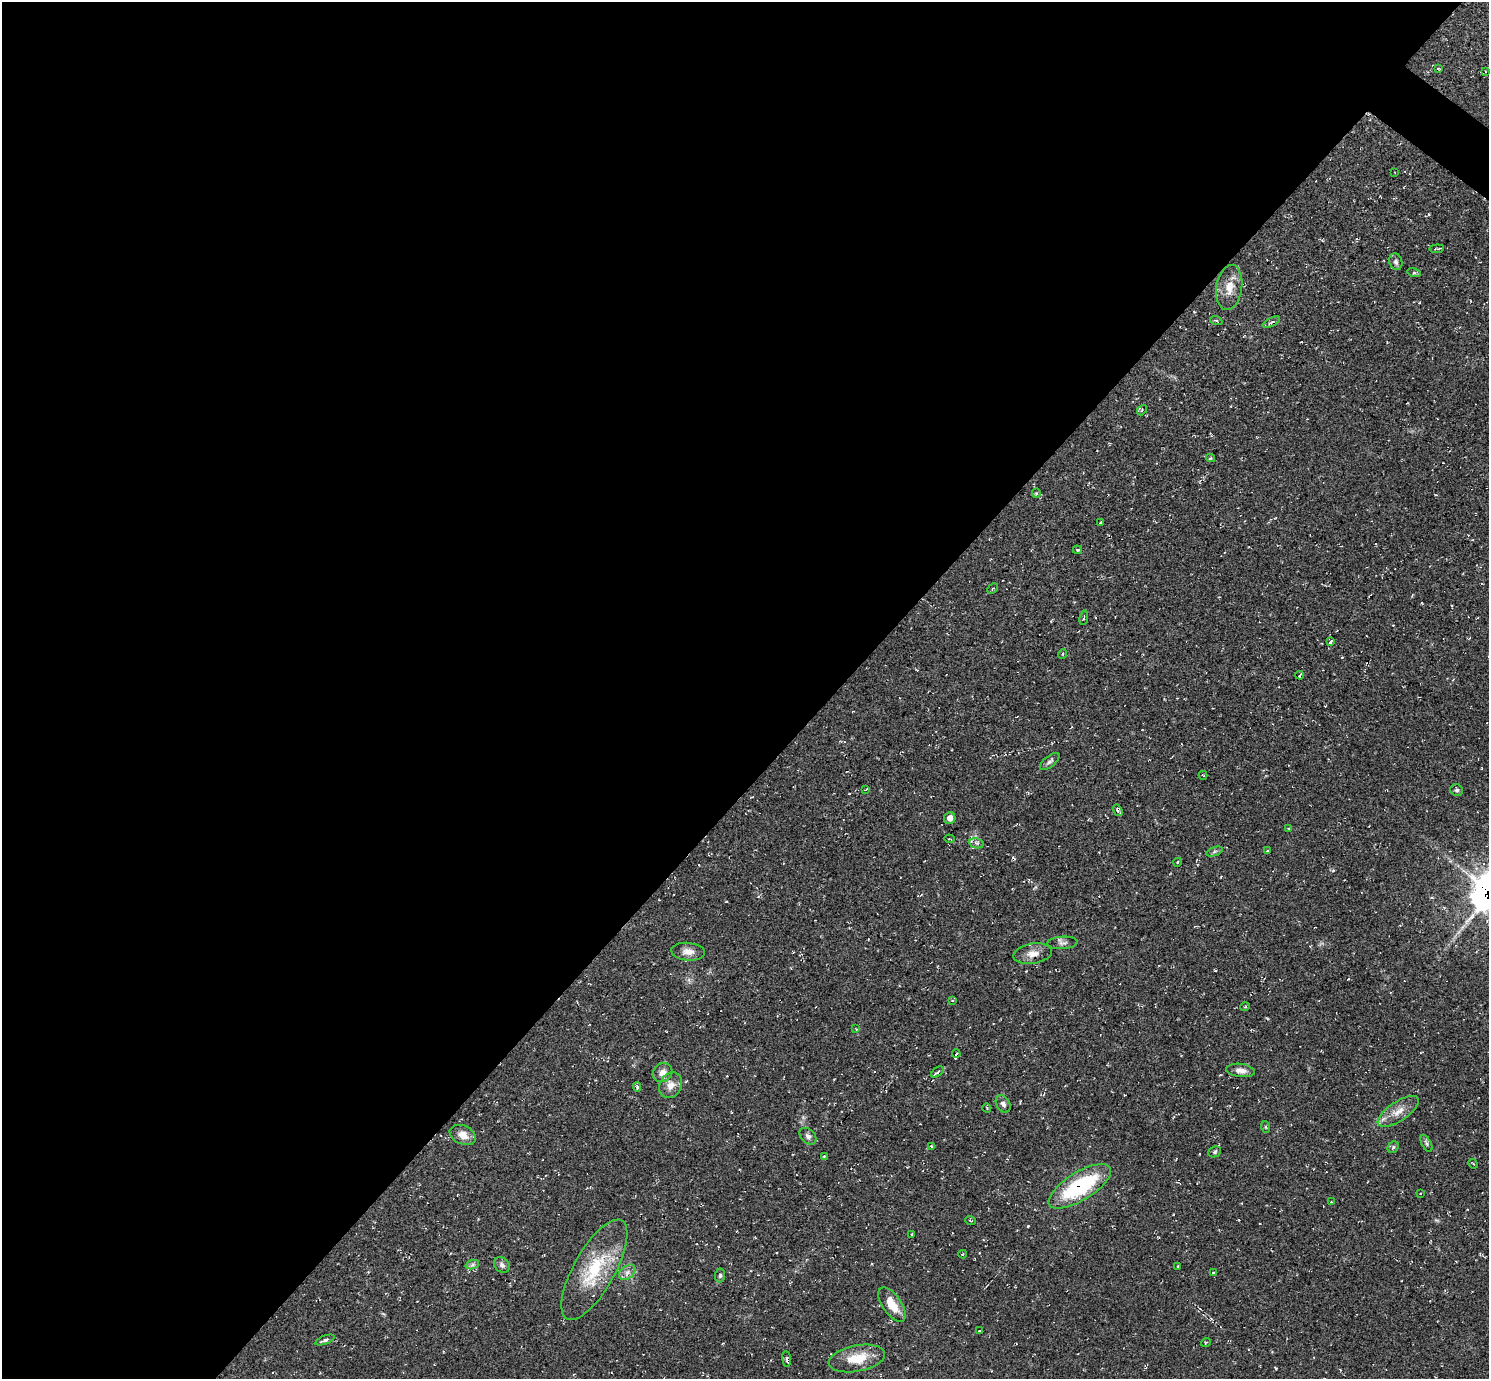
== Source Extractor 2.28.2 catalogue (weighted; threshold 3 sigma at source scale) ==
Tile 5 of 4 x 4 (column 1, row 2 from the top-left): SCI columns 1-1487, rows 2906-4282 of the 5952 x 5956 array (HDU 1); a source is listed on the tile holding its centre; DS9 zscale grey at full resolution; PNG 1491 x 1381 px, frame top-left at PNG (2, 2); each listed source drawn as its Kron ellipse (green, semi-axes under 4 px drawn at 4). Shown black and unused: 57% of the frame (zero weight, under 2 of 3 exposures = <1% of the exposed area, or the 3 px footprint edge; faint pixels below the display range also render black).
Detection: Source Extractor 2.28.2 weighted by HDU 2 'WHT'; one run over the whole footprint, this tile lists its part. Background 0.055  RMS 0.008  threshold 0.0362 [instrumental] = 3 sigma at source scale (4.5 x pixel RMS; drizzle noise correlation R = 1.50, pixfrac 1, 0.05/0.05 arcsec/px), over >= 5 px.
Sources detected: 78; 3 cosmic-ray / hot-pixel residue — neither listed nor drawn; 1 inside a brighter listed object's ellipse — not listed separately; the other 74 listed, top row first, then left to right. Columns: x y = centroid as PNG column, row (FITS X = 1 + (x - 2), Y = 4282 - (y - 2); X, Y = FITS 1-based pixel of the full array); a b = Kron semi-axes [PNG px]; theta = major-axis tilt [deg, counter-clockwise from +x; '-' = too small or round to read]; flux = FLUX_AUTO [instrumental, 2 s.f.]
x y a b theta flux
1438 68 4 3 - 0.67
1485 72 4 3 - 0.66
1394 172 2 2 - 0.49
1437 249 7 2 5 1.5
1396 262 8 6 -72 2.1
1414 273 6 4 -17 1
1229 287 23 12 82 12
1216 321 6 4 -20 1.2
1271 322 9 3 25 1.7
1142 410 6 4 48 0.94
1210 458 4 4 - 1
1036 493 4 4 - 1.2
1100 523 3 3 - 1.5
1078 550 4 3 - 0.9
993 589 6 3 45 0.84
1084 618 7 2 79 0.72
1330 641 3 3 - 4.6
1062 654 5 3 - 0.72
1299 675 4 3 - 6.5
1050 761 11 5 39 2.2
1203 775 4 2 - 0.75
866 789 4 2 - 0.74
1457 790 6 6 - 1.7
1118 810 6 3 -57 2.6
950 818 6 5 - 4.4
1289 829 3 3 - 0.79
949 839 5 2 - 0.58
976 843 7 5 -11 2
1214 851 8 4 19 1.5
1267 851 4 3 - 0.69
1178 862 4 3 - 0.64
1062 943 15 6 3 3.2
688 952 17 9 -5 6.1
1033 954 19 10 8 7.3
952 1000 4 3 - 0.75
1245 1007 5 3 - 0.68
856 1029 4 3 - 0.57
956 1054 4 4 - 3.2
1240 1070 14 6 -7 4.7
937 1072 7 3 38 2.4
662 1073 10 9 - 6
671 1085 13 11 61 7
637 1087 5 4 - 1.5
1003 1104 9 6 -59 3.1
987 1108 4 3 - 0.62
1398 1111 24 9 34 10
1266 1127 6 3 -71 0.99
463 1135 14 9 -24 7.8
808 1136 9 7 -43 2.7
1426 1143 9 4 -64 1.7
932 1147 4 3 - 1.3
1393 1147 6 5 - 1.4
1215 1152 7 5 24 1.3
824 1156 4 3 - 0.87
1473 1164 5 4 - 0.93
1080 1186 35 14 32 75
1420 1193 3 2 - 0.58
1331 1202 2 2 - 0.5
970 1221 5 2 - 0.66
912 1234 4 3 - 0.87
963 1254 4 2 - 0.53
472 1265 7 4 18 1.6
502 1265 9 7 -47 2.7
1178 1266 3 2 - 0.73
594 1270 56 20 61 47
627 1272 9 6 39 3.6
1213 1272 3 2 - 0.98
720 1275 7 5 85 1.4
892 1305 20 9 -56 14
979 1331 3 2 - 0.53
325 1340 10 4 21 2.5
1206 1342 5 3 - 0.73
857 1358 28 13 11 20
787 1359 8 3 -84 2.4
Overlapping masked pixels (flux is a lower limit): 1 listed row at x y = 1080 1186
Unlisted compact peaks at least as high as the median listed source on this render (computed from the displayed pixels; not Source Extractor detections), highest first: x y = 1028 1226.